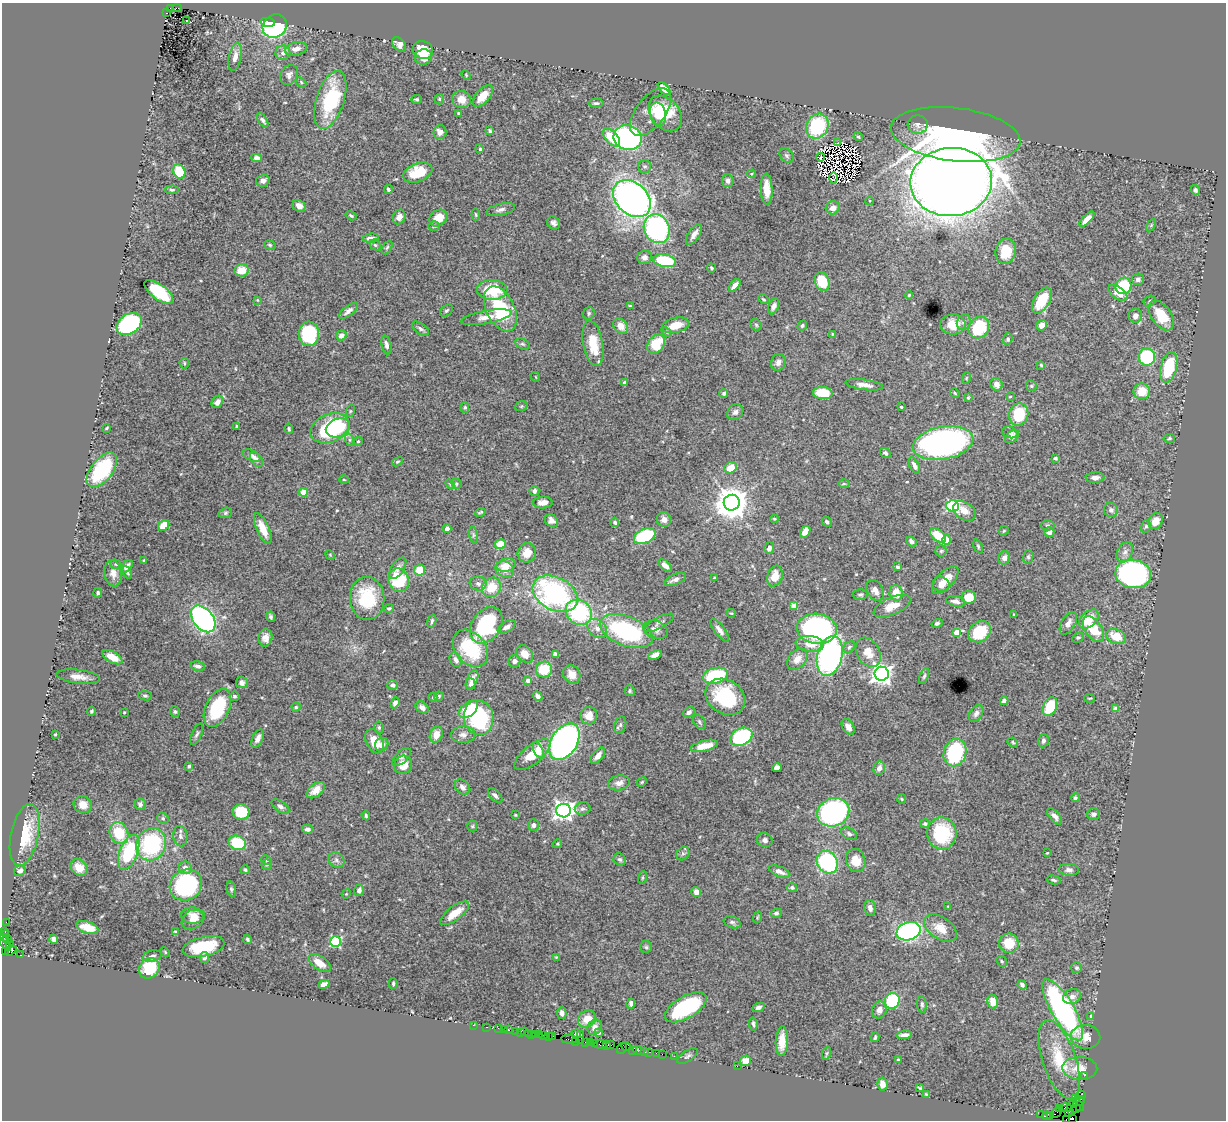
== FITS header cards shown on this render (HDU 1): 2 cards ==
NAXIS1  =                 1224
NAXIS2  =                 1118

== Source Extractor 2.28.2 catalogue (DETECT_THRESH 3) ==
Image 1224 x 1118 px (HDU 1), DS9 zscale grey, 1 PNG px = 1 image px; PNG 1228 x 1122 px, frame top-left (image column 1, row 1118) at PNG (2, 3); each listed source drawn as its Kron ellipse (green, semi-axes under 4 px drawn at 4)
Background 3.33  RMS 0.039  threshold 0.118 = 3 sigma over >= 5 px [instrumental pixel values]
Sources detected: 517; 7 with non-positive FLUX_AUTO (blend fragments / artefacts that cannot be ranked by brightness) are neither listed nor drawn; of the other 510, the 500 brightest by FLUX_AUTO listed and drawn (10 fainter detections omitted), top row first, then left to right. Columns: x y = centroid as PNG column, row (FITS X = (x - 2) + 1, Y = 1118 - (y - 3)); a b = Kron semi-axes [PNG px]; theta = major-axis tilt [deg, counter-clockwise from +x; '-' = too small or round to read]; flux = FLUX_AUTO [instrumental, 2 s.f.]
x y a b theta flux
170 8 3 2 - 510
177 8 4 2 - 310
166 13 3 2 - 520
186 20 3 3 - 11
268 22 7 4 -9 41
275 26 13 11 37 270
399 44 8 5 -44 12
296 49 11 6 13 18
423 50 10 8 -24 51
283 53 7 7 - 11
235 57 14 6 78 20
423 57 8 8 - 21
289 75 10 8 58 12
466 75 5 3 - 2.5
301 82 6 4 -46 3.2
664 89 8 4 -46 25
483 96 13 6 48 39
417 99 5 4 - 3.8
439 99 5 5 - 3.7
462 99 9 8 - 26
330 100 30 14 72 200
596 103 7 4 -1 5.5
651 112 28 14 52 44
459 113 3 3 - 3.9
665 113 20 14 -52 98
658 114 11 8 -75 30
263 120 8 4 -59 6.5
918 124 10 9 - 15
817 126 13 10 60 200
490 131 4 3 - 4.8
440 132 7 6 - 16
956 135 65 26 -7 790
611 137 11 6 -47 83
858 137 5 3 - 3
628 138 14 12 -19 490
838 143 3 2 - 2.1
480 149 4 3 - 3.9
787 155 8 6 -50 6.7
821 157 4 2 - 7.4
257 158 5 4 - 14
645 166 6 6 - 6.5
179 171 7 6 - 86
418 173 15 9 21 78
751 174 4 3 - 3.2
834 178 6 2 90 2
263 181 7 6 - 12
728 181 6 6 - 10
951 182 41 34 5 7900
767 189 16 6 -88 38
172 190 7 4 3 3.9
388 190 4 3 - 7.6
1195 190 5 4 - 5.2
632 199 21 15 -43 1500
870 201 4 3 - 2.3
299 206 7 5 -33 21
833 208 7 6 - 22
501 210 14 6 13 10
476 215 6 4 -82 3.1
351 216 6 3 -31 3.8
399 217 7 6 - 13
438 218 9 7 37 31
1087 219 10 4 46 18
554 223 7 5 -44 9
1151 225 6 4 58 3.6
434 226 6 4 -1 4.5
657 229 15 12 -66 410
694 234 12 5 58 16
371 238 8 4 3 14
270 245 6 4 -17 4
375 245 6 5 - 4.1
387 247 7 4 62 4.1
1006 251 13 10 77 69
644 257 7 7 - 10
665 261 11 6 -10 170
711 268 5 3 - 3.6
242 270 7 6 - 34
1138 279 6 6 - 9.3
822 281 9 7 -71 72
735 285 7 4 48 18
1123 286 8 8 - 120
492 290 15 10 0 100
159 292 17 7 -37 170
1118 293 11 6 -35 25
909 295 4 4 - 2.8
763 299 6 3 -28 3.2
257 300 4 4 - 2.1
1042 300 14 8 60 78
1150 301 6 5 - 4.5
630 306 4 3 - 2.8
774 306 8 5 67 9.3
500 309 24 14 -64 160
348 311 11 5 38 11
446 311 7 5 38 4.8
589 313 6 5 - 5.7
1161 315 17 10 -56 62
1135 316 7 7 - 15
486 317 25 6 10 24
964 322 8 6 61 6.7
129 324 14 9 35 420
953 324 12 10 1 41
675 325 14 7 12 43
756 325 6 5 - 4.2
802 325 5 4 - 4.4
1042 325 5 5 - 15
621 326 8 6 -55 27
979 328 11 9 54 130
420 329 10 5 -35 7.1
666 332 5 4 - 3.6
309 334 12 10 88 200
832 334 4 3 - 2.5
341 335 5 5 - 17
1008 339 6 4 69 4.4
593 343 23 10 -79 77
522 344 8 5 -26 5.1
656 344 10 8 54 84
386 345 9 5 -76 13
1147 357 8 8 - 180
778 362 8 7 - 13
184 363 5 4 - 3.2
1041 365 4 4 - 3.6
1169 367 16 8 76 130
536 377 5 3 - 2.1
966 378 6 3 71 2.5
625 383 4 4 - 13
996 384 6 6 - 16
864 385 19 5 -8 18
1031 386 6 5 - 3.6
1142 391 8 8 - 48
724 393 4 4 - 5.6
823 393 10 6 -6 71
955 393 5 4 - 2.7
1010 396 4 2 - 2.4
968 398 3 2 - 2.5
217 402 7 5 54 14
521 406 6 5 - 3.7
465 407 5 4 - 3.8
901 407 3 3 - 4
350 411 6 3 72 3
735 412 9 7 41 9.6
1019 414 11 9 74 93
237 426 3 2 - 2.6
107 428 4 2 - 2.8
330 428 20 14 23 240
338 428 12 9 23 45
289 429 5 3 - 3.4
1010 432 8 5 -22 10
1012 436 8 5 41 8.4
1169 438 6 4 5 3.9
350 440 6 4 -71 4.2
358 441 4 4 - 2.9
943 443 30 16 10 840
885 453 6 4 -39 7.1
251 455 9 5 -27 9.4
1055 458 4 3 - 4.2
256 460 8 5 -52 14
397 462 6 4 27 3.6
914 466 9 4 -63 11
730 468 6 5 - 32
102 470 20 10 52 170
1095 478 9 5 2 12
344 480 5 3 - 2.3
450 484 6 3 -45 2.8
456 484 5 4 - 4.2
844 484 6 4 0 3.3
534 491 5 5 - 8.4
303 492 4 4 - 67
543 503 10 6 1 18
732 503 8 8 - 5500
952 506 6 5 - 310
1111 510 7 7 - 12
964 511 12 8 -34 26
480 512 5 3 - 4
225 513 7 5 16 5
774 519 4 3 - 2.5
664 520 7 7 - 15
551 521 7 5 -40 14
1156 521 8 6 63 31
615 522 4 4 - 4.5
827 522 5 4 - 6.8
164 525 6 5 - 47
1048 525 7 5 -2 4.3
1146 526 6 5 - 4.9
263 528 16 6 -66 38
447 529 4 4 - 20
1004 531 5 4 - 3.4
805 532 6 4 58 21
1049 532 5 5 - 13
473 535 8 4 -82 4.9
645 536 11 7 23 170
938 536 9 5 -37 67
946 540 4 4 - 48
911 541 6 4 -40 8.9
500 544 5 4 - 52
978 546 7 4 -64 4.3
769 548 6 4 72 12
941 551 5 5 - 4.2
1125 552 10 7 61 12
527 553 10 9 - 33
330 555 5 4 - 2.5
1028 557 7 5 77 4.6
1004 558 7 5 68 12
144 560 3 2 - 2
116 564 6 4 -21 3.3
506 565 10 6 12 24
126 566 8 4 47 12
665 566 7 4 -41 17
897 567 4 3 - 4.4
398 568 12 6 56 13
505 569 9 7 -28 32
420 570 5 5 - 56
127 572 7 4 -63 4.8
113 573 13 9 -81 21
1133 574 18 14 -8 610
775 576 10 7 71 37
714 578 4 3 - 3.3
675 579 12 5 23 13
399 580 12 10 -69 170
945 580 17 8 47 36
478 584 8 7 - 9.1
941 584 8 7 - 14
491 587 10 9 - 54
875 590 11 8 -60 16
98 593 5 4 - 4.4
896 593 8 6 -79 41
555 594 24 16 -27 480
860 594 7 5 0 5
969 597 7 6 - 56
367 598 21 17 -87 150
956 601 10 5 -13 13
793 606 4 4 - 30
892 606 20 8 24 40
389 608 5 4 - 4.2
579 612 14 12 -37 260
731 613 4 3 - 2.4
1014 614 4 2 - 2
271 617 5 3 - 5.1
203 619 15 10 -51 880
1089 619 12 7 43 53
432 621 7 3 73 4.9
659 623 17 5 27 11
937 623 5 4 - 5.7
1068 623 12 6 59 17
486 625 20 14 56 230
507 627 10 5 29 12
597 628 11 8 -40 17
817 629 20 15 -8 610
1093 629 14 8 -55 80
655 630 13 8 -20 18
720 630 14 5 -52 14
626 631 28 14 -21 340
957 632 4 4 - 37
980 632 12 9 37 120
1116 637 10 7 -21 49
265 638 8 7 - 16
1078 638 6 4 26 3.8
810 644 14 8 -6 38
849 647 6 5 - 4.5
470 648 21 15 -51 150
868 652 16 11 -59 33
525 654 10 7 -48 25
555 654 4 4 - 9.3
655 655 7 4 25 16
830 656 20 12 75 590
112 657 11 5 -28 43
797 659 12 8 50 25
456 660 7 5 -63 12
514 661 6 6 - 9.4
197 666 7 4 -9 8.3
544 669 8 8 - 77
572 674 9 8 - 30
882 674 7 7 - 1700
715 676 12 7 14 180
924 676 8 4 71 5.1
78 677 22 7 -7 25
472 679 10 5 66 15
528 680 4 4 - 22
242 683 6 5 - 9.2
471 684 5 5 - 6.3
393 685 5 4 - 7.7
630 691 5 5 - 4.3
145 696 7 4 -7 4.8
235 696 5 4 - 4.7
439 696 5 4 - 4.1
538 696 5 4 - 9.2
433 697 4 4 - 3
725 697 21 16 -33 180
1090 698 5 2 - 2.2
1004 701 4 4 - 7.9
395 703 5 4 - 11
296 707 4 4 - 3.5
422 707 7 5 -36 15
1050 707 10 6 66 86
217 708 20 12 65 150
469 709 11 6 42 87
1116 709 4 4 - 30
91 711 5 3 - 3.4
124 712 3 2 - 2.4
175 712 5 5 - 4.7
689 712 6 4 35 9
976 713 9 6 56 11
589 716 9 8 - 26
478 717 18 15 -80 250
699 722 8 5 -53 5.3
620 725 8 5 74 6.3
848 727 9 5 -58 13
379 728 6 5 - 4.6
55 734 3 2 - 2.9
197 734 11 5 67 6.9
436 735 8 6 71 25
463 735 12 8 0 14
741 737 12 8 28 330
258 738 10 5 65 13
374 741 13 8 -65 44
1043 741 6 5 - 6.6
564 742 20 13 58 1200
1013 742 5 4 - 3.5
382 745 7 6 - 16
704 746 14 5 14 35
538 750 8 4 -64 11
955 752 14 11 70 190
532 755 22 9 39 71
598 755 9 5 51 19
402 757 11 6 44 9.6
403 765 9 8 - 44
189 766 3 3 - 5.1
777 768 5 4 - 22
879 768 7 5 67 15
642 782 5 4 - 3.2
619 783 11 7 14 15
463 787 9 6 -45 9.9
316 790 10 6 39 28
495 795 9 5 -46 8
1075 798 4 4 - 4.6
902 799 5 4 - 2.9
140 804 6 5 - 8.8
83 805 9 8 - 27
280 806 10 5 -35 8.5
583 809 8 6 11 7.3
564 811 7 7 - 1500
241 812 8 7 - 87
833 812 16 14 24 640
1094 814 6 6 - 7.2
366 815 5 3 - 4.3
515 815 4 3 - 2.3
1055 816 10 5 -49 10
163 818 6 5 - 4.7
925 824 5 4 - 5.3
534 825 6 5 - 7.2
472 826 5 5 - 3.4
307 829 5 4 - 9.3
119 833 11 9 -62 88
942 833 16 14 -86 170
849 834 8 5 -28 7.8
25 835 32 13 78 98
180 836 10 7 -82 12
765 840 8 6 -19 9.6
237 843 9 7 -20 100
151 844 16 14 64 260
558 844 4 4 - 3.5
129 852 18 9 68 180
1047 853 3 3 - 2.5
683 854 7 6 - 6.2
620 859 6 5 - 6.2
266 860 5 4 - 3.6
336 860 8 7 - 9.4
856 860 12 9 -74 37
827 862 12 10 -53 300
267 864 5 5 - 5.4
79 868 9 7 -42 26
185 868 6 6 - 15
245 870 4 4 - 4
1069 870 10 6 -3 8.9
20 871 6 5 - 12
780 872 11 5 -22 14
642 878 6 3 71 2.9
1054 880 7 3 -14 4.6
186 885 17 15 36 270
792 887 5 4 - 5.4
231 889 8 4 -77 4.5
359 890 5 5 - 8.8
696 892 5 4 - 14
346 894 5 4 - 2.4
948 907 3 3 - 2.2
870 908 8 5 -78 12
455 913 17 7 37 41
776 913 5 4 - 6.5
193 915 12 8 -1 20
758 917 6 3 70 2.8
193 919 11 9 30 21
6 922 2 2 - 52
732 922 9 5 -21 6.4
87 927 12 6 -18 43
940 928 18 11 -34 41
5 931 2 2 - 140
909 931 12 9 17 460
175 932 4 4 - 3.1
5 936 6 4 83 450
7 939 5 2 - 180
54 939 4 4 - 13
247 939 5 3 - 4.6
336 941 5 5 - 260
4 942 10 4 -59 1100
9 943 3 2 - 180
1009 943 10 9 - 59
203 947 21 10 12 120
646 947 6 6 - 5
11 950 6 3 35 400
5 952 3 2 - 140
165 952 5 3 - 2.6
20 955 4 2 - 1300
152 956 9 5 12 7.7
204 957 5 4 - 8.1
556 957 4 4 - 2.2
1002 961 6 5 - 4.3
320 963 13 6 -33 30
149 968 11 9 48 93
1076 968 5 5 - 5.2
324 984 6 4 25 15
393 984 5 3 - 4.4
1022 985 5 3 - 7.3
1072 996 9 7 26 15
892 1001 8 7 - 160
993 1002 7 5 -78 29
631 1003 5 4 - 6.9
922 1004 8 4 -85 5.4
686 1007 23 11 30 230
758 1007 6 4 23 7.9
879 1010 8 7 - 15
1063 1010 35 11 -59 610
562 1013 6 4 -77 14
1090 1016 3 2 - 2.1
587 1019 9 8 - 34
753 1024 6 3 -81 5.1
473 1025 2 2 - 44
487 1027 3 2 - 96
595 1027 8 6 60 14
498 1028 2 2 - 110
504 1029 2 2 - 54
509 1030 3 3 - 270
516 1031 2 2 - 52
521 1032 3 2 - 160
524 1032 3 2 - 210
528 1033 2 2 - 210
599 1033 5 4 - 5.4
532 1034 3 2 - 180
535 1034 2 2 - 270
540 1034 3 2 - 440
576 1034 5 4 - 4.5
581 1035 2 2 - 2.1
904 1035 8 3 6 10
544 1036 3 3 - 360
549 1036 3 2 - 210
552 1036 3 3 - 290
875 1037 5 2 - 3.7
1085 1037 15 12 -3 30
569 1039 8 3 -6 580
576 1041 2 2 - 46
581 1041 2 2 - 160
782 1041 15 6 88 43
585 1042 3 2 - 240
590 1042 4 3 - 390
595 1043 4 3 - 450
600 1044 6 3 6 220
611 1045 2 2 - 65
607 1046 3 3 - 240
626 1046 5 3 - 180
622 1048 6 5 - 250
633 1050 2 2 - 97
639 1051 6 2 -18 220
645 1052 3 3 - 420
649 1052 2 2 - 200
656 1053 2 2 - 98
827 1053 7 4 71 4.1
662 1054 2 2 - 130
674 1056 2 2 - 79
688 1056 11 5 34 6.8
898 1060 4 3 - 3.1
1059 1060 42 16 -71 100
745 1061 5 5 - 25
737 1066 2 2 - 13
1080 1068 17 11 -2 42
1084 1075 2 2 - 63
882 1084 6 5 - 22
920 1088 4 2 - 2.7
926 1094 4 3 - 2.5
1081 1095 4 2 - 150
1076 1099 3 2 - 54
1080 1101 5 2 - 240
1079 1105 7 2 -52 130
1072 1107 8 5 84 500
1065 1108 6 3 5 560
1076 1108 4 2 - 150
1060 1109 2 2 - 68
1056 1113 5 2 - 190
1069 1113 4 3 - 210
1041 1115 2 2 - 58
1047 1116 4 2 - 270
1051 1116 3 2 - 190
1073 1118 3 2 - 110
1066 1119 3 2 - 190
At the frame edge (FLAGS 8, measured only in part): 3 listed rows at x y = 4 942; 1073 1118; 1066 1119
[10 fainter detections neither listed nor drawn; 7 non-positive-flux detections neither listed nor drawn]